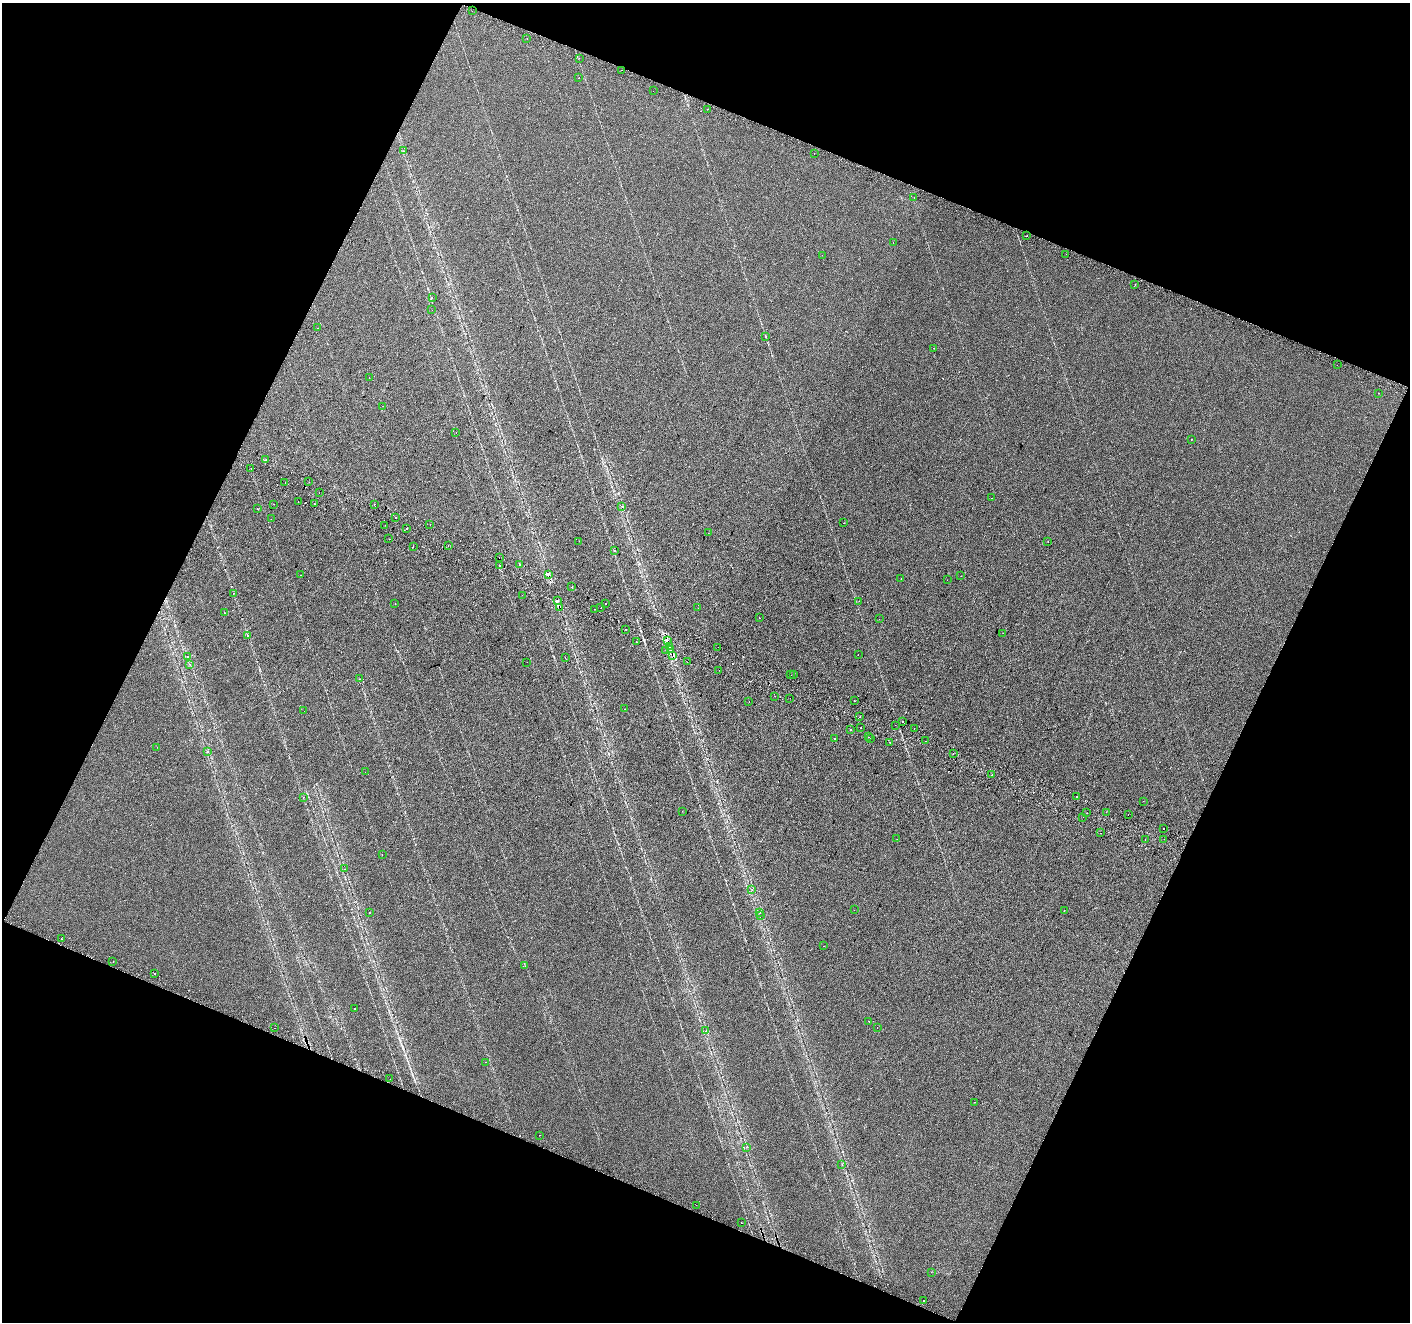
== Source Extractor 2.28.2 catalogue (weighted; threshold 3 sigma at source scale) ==
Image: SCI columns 18-5649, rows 246-5524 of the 5675 x 5835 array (HDU 1 of 3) = the unmasked area's bounding box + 8 px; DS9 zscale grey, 4 x 4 block average (1 PNG px = mean of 4 x 4 image px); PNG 1412 x 1324 px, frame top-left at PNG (2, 3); each listed source drawn as its Kron ellipse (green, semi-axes under 4 px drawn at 4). Shown black and unused: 43% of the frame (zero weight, under 2 of 3 exposures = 2% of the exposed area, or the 3 px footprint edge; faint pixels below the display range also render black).
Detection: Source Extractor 2.28.2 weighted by HDU 2 'WHT'. Background 0.00739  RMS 0.0069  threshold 0.0312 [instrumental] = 3 sigma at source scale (4.5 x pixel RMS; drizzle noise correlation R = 1.50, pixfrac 1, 0.0396/0.0396 arcsec/px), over >= 5 px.
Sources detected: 175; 18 cosmic-ray / hot-pixel residue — neither listed nor drawn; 1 coinciding with a brighter row at this scale — not listed separately; the other 156 listed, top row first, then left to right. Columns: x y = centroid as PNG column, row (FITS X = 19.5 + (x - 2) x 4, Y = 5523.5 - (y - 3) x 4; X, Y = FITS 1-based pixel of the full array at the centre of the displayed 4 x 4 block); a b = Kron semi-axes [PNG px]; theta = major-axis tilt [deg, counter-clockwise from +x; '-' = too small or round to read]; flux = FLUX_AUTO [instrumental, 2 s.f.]
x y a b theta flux
472 11 2 2 - 2.7
527 38 2 2 - 2.3
579 58 2 2 - 0.72
621 70 2 2 - 3.2
579 78 2 2 - 1.9
653 91 2 2 - 1
708 109 2 2 - 1.9
404 151 2 2 - 1.7
814 154 2 2 - 3.5
914 197 2 2 - 0.72
1027 236 2 2 - 6.8
893 243 2 2 - 7
1066 254 2 2 - 0.71
822 255 2 2 - 0.5
1135 285 2 2 - 4.5
432 297 2 2 - 3.8
432 310 2 2 - 0.73
318 328 2 2 - 0.47
766 337 2 2 - 1.1
934 348 2 2 - 0.79
1337 365 2 2 - 1.2
369 378 2 2 - 4
1378 393 2 2 - 0.67
383 406 2 2 - 0.87
456 432 2 2 - 0.75
1191 439 2 2 - 2.1
266 460 2 2 - 2.5
251 468 2 2 - 0.81
285 482 2 2 - 0.94
309 482 2 2 - 5
319 493 2 2 - 1.3
992 498 2 2 - 1.8
298 501 2 2 - 1.3
274 504 2 2 - 1.4
314 504 2 2 - 31
374 504 2 2 - 27
622 507 2 2 - 5.5
257 509 2 2 - 0.57
395 517 2 2 - 3
271 519 2 2 - 1.4
844 523 2 2 - 0.74
430 524 2 2 - 4.5
385 525 2 2 - 2.5
406 529 2 2 - 13
708 533 2 2 - 1.1
389 539 2 2 - 7.9
579 541 2 2 - 0.85
1048 542 2 2 - 1.5
448 545 2 2 - 2.4
413 546 2 2 - 2.6
615 551 2 2 - 5.9
499 558 2 2 - 6.4
520 565 2 2 - 1.7
499 566 2 2 - 11
548 574 3 2 - 5.7
301 575 2 2 - 0.92
961 576 2 2 - 5.6
901 579 2 2 - 1.3
947 580 2 2 - 1.2
572 587 2 2 - 1.9
234 593 2 2 - 1
522 595 2 2 - 2.4
557 601 2 2 - 11
859 601 2 2 - 1.3
395 603 2 2 - 1.5
606 603 2 2 - 6.7
560 607 2 2 - 0.75
601 607 2 2 - 5.3
698 608 2 2 - 1.1
595 609 2 2 - 0.89
224 613 2 2 - 12
759 618 2 2 - 7
879 619 2 2 - 0.71
626 629 2 2 - 0.76
1003 633 2 2 - 0.69
247 636 2 2 - 1.7
667 640 2 2 - 8.5
636 642 2 2 - 5.3
669 647 2 2 - 7.3
718 647 2 2 - 3.6
666 650 2 2 - 1
671 650 2 2 - 0.68
858 654 2 2 - 1.4
673 655 2 2 - 3.2
187 656 2 2 - 3.8
565 658 2 2 - 0.79
527 662 2 2 - 1.5
687 662 2 2 - 2
190 664 2 2 - 1.1
719 670 2 2 - 1.5
794 674 2 2 - 3.5
791 675 2 2 - 0.63
359 679 2 2 - 0.88
775 696 2 2 - 3.3
790 698 2 2 - 4.8
749 701 2 2 - 0.64
854 701 2 2 - 2
625 709 2 2 - 5.8
304 711 2 2 - 0.72
860 717 2 2 - 0.91
902 721 2 2 - 4.6
895 725 2 2 - 1.1
861 728 2 2 - 2.7
914 728 2 2 - 3.1
850 730 2 2 - 3.4
869 737 2 2 - 1.2
835 738 2 2 - 2
871 738 2 2 - 1.7
926 741 2 2 - 1.2
890 742 2 2 - 77
157 747 2 2 - 1
207 751 2 2 - 1.2
953 753 2 2 - 3.7
365 772 2 2 - 0.47
992 775 2 2 - 14
1076 797 2 2 - 5.2
303 798 2 2 - 0.96
1143 801 2 2 - 1.2
682 811 2 2 - 0.89
1106 812 2 2 - 0.99
1087 813 2 2 - 1.9
1128 815 2 2 - 0.7
1083 817 2 2 - 0.56
1163 829 2 2 - 1.9
1101 833 2 2 - 1.1
897 839 2 2 - 0.54
1145 839 2 2 - 10
1164 839 2 2 - 2.8
382 855 2 2 - 0.74
344 869 2 2 - 0.58
752 890 2 2 - 1.5
854 910 2 2 - 0.86
1064 910 2 2 - 12
369 913 2 2 - 0.72
760 913 2 2 - 5.4
761 915 2 2 - 1.9
62 939 2 2 - 4.6
823 946 2 2 - 2.3
113 961 2 2 - 1.8
525 966 2 2 - 0.77
154 974 2 2 - 8
354 1008 2 2 - 3.2
869 1021 2 2 - 1.7
877 1027 2 2 - 1.7
275 1028 2 2 - 1.5
706 1031 2 2 - 0.88
485 1062 2 2 - 1.6
390 1079 2 2 - 1.5
974 1102 2 2 - 2.1
539 1135 2 2 - 4.6
746 1147 2 2 - 1.2
842 1164 2 2 - 1
696 1205 2 2 - 0.55
741 1223 2 2 - 2.8
931 1272 2 2 - 0.95
923 1300 2 2 - 3
Overlapping masked pixels (flux is a lower limit): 4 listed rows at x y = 548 574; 560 607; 669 647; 673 655
Diffuse or blended objects may show on this block-average render without a row.